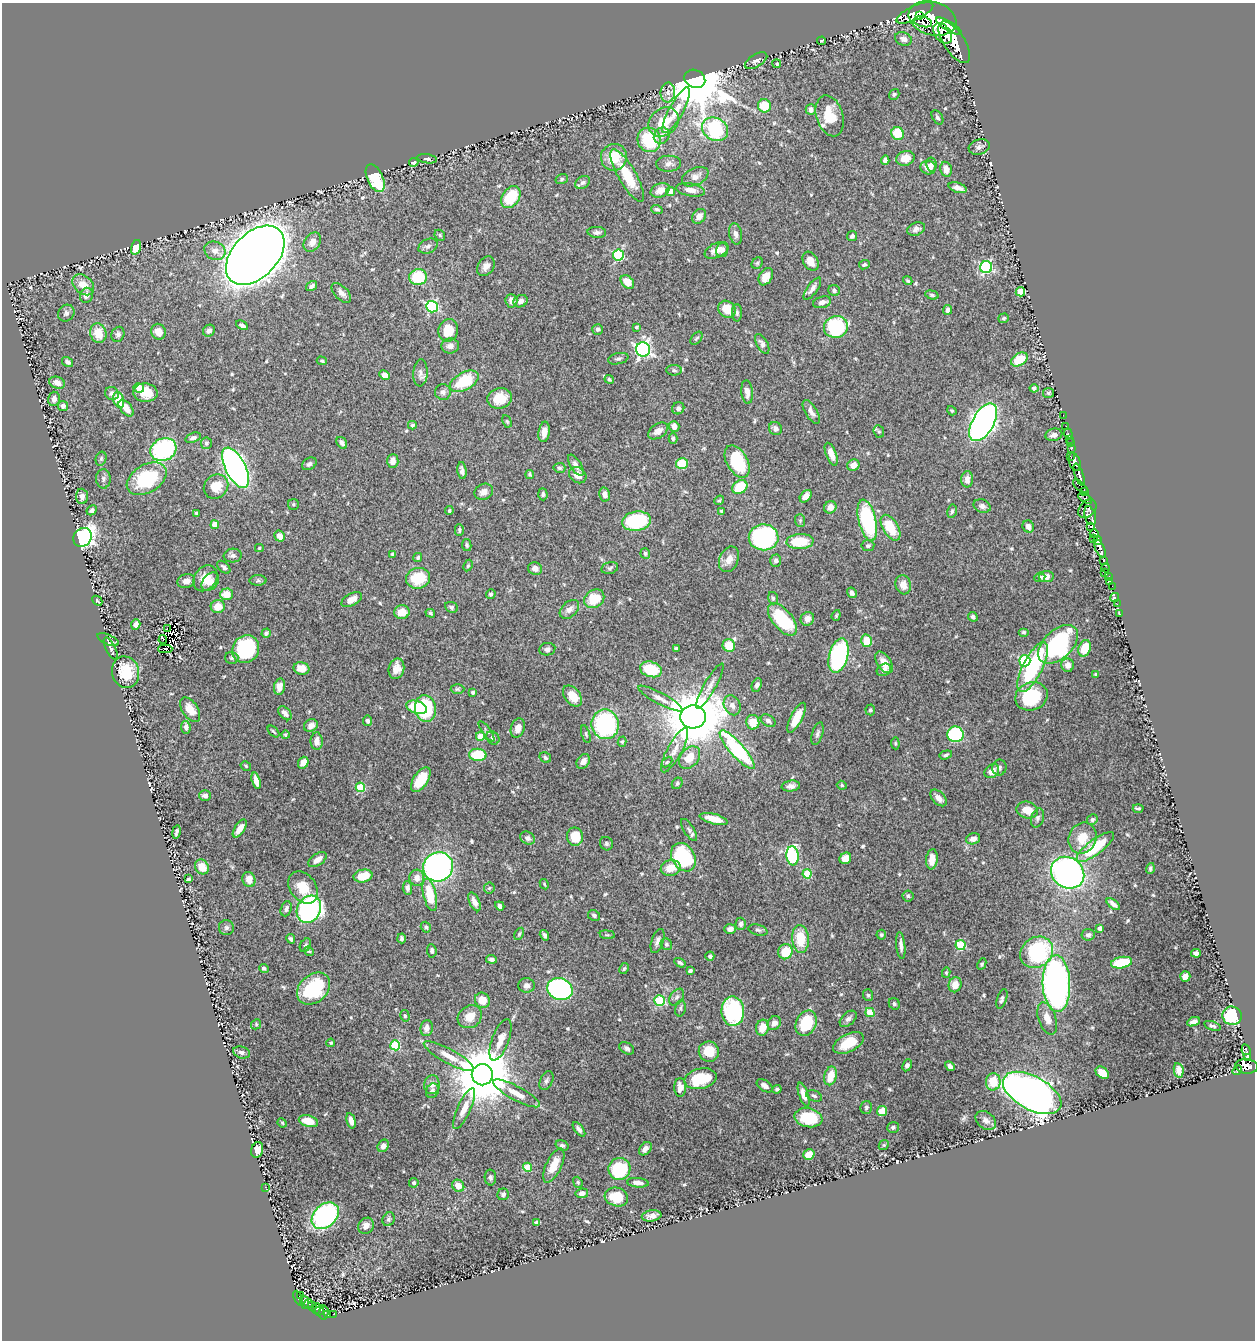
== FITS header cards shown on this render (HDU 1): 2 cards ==
NAXIS1  =                 1253
NAXIS2  =                 1338

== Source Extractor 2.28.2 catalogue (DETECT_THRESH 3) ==
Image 1253 x 1338 px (HDU 1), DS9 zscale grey, 1 PNG px = 1 image px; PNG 1257 x 1342 px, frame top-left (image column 1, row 1338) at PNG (2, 3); each listed source drawn as its Kron ellipse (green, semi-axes under 4 px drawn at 4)
Background 0.769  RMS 0.018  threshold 0.0536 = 3 sigma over >= 5 px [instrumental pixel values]
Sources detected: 585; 3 with non-positive FLUX_AUTO (blend fragments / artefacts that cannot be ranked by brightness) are neither listed nor drawn; of the other 582, the 500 brightest by FLUX_AUTO listed and drawn (82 fainter detections omitted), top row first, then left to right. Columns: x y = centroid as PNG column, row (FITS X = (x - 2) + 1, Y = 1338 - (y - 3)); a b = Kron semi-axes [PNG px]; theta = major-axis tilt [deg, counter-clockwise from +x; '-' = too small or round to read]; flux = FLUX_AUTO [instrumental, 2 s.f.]
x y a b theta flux
915 13 20 7 25 2200
920 16 3 3 - 560
932 18 24 16 -16 4400
923 22 9 5 -14 460
949 26 15 4 -32 1300
943 33 12 7 -50 1300
903 39 9 6 -21 4.8
821 41 4 3 - 1.5
954 42 24 10 -57 3800
756 61 12 6 31 4.7
777 64 4 4 - 1.7
695 79 11 9 -25 8100
668 92 10 7 84 5.3
894 94 6 5 - 1.9
764 106 7 6 - 30
811 109 5 5 - 5.6
676 110 25 7 62 16
830 116 21 13 -72 34
937 117 8 5 -57 2.6
663 122 16 13 41 35
715 129 14 11 -32 110
898 133 6 6 - 32
662 136 8 7 - 5.6
649 140 12 11 - 68
979 147 11 7 18 4.7
614 157 13 13 - 29
905 158 9 7 14 17
427 159 10 4 -8 2.7
885 160 5 4 - 4.1
414 162 4 4 - 3.6
669 164 12 8 2 5.8
931 164 7 5 -81 3.5
928 168 8 7 - 8.7
946 169 7 5 -77 8.3
627 175 30 9 -60 42
695 177 14 8 25 7.4
375 178 15 8 -66 68
562 179 6 5 - 2
583 183 8 6 32 3.1
958 188 9 5 -18 6.5
660 190 10 7 23 11
690 190 14 6 -10 7.4
671 191 4 4 - 8
511 197 12 8 54 45
657 209 6 4 -19 2.5
699 216 8 6 48 7
916 229 9 6 21 4.4
597 232 9 5 -3 3.6
736 234 11 6 -78 5.5
440 235 6 5 - 1.8
852 236 5 5 - 3
312 242 10 8 54 9.2
428 246 10 7 25 4
136 247 7 5 74 30
717 250 12 7 25 11
722 250 7 6 - 5.6
215 251 11 9 -21 9.6
255 255 35 22 46 4300
618 255 5 5 - 100
811 261 10 7 -59 11
757 263 6 5 - 2
864 265 5 4 - 2.4
486 266 11 8 57 6.9
986 267 6 6 - 150
418 277 9 8 - 48
766 277 9 6 58 11
908 281 5 4 - 1.8
627 282 8 5 -44 18
83 285 12 8 -41 15
312 286 6 4 35 3.7
812 289 13 5 54 5.5
834 291 6 5 - 2.7
1020 292 4 4 - 34
341 293 12 6 -46 7
86 295 7 6 - 6.8
932 295 7 4 -16 2
511 301 7 6 - 6.4
521 301 7 6 - 5.4
822 302 9 5 15 7.4
432 307 6 5 - 140
727 309 9 8 - 21
948 310 5 4 - 3.8
66 313 9 7 48 4.4
737 313 8 5 -89 3
1004 318 5 4 - 1.9
242 325 6 4 -28 4.1
636 327 4 3 - 2.1
836 327 12 10 15 120
598 329 5 5 - 2.9
448 330 11 9 77 24
209 331 6 5 - 4.5
158 332 8 7 - 11
98 333 10 8 -75 20
118 334 8 6 67 3.8
696 338 7 5 50 1.9
762 344 11 5 -61 4.5
450 346 9 7 5 6.4
643 349 7 7 - 330
618 359 10 5 13 3.1
1019 359 9 6 32 30
322 361 5 4 - 1.6
68 362 6 4 -34 3.7
674 370 8 5 -2 2.6
420 373 13 7 86 5.5
384 375 6 4 -27 8.7
609 379 5 4 - 2.2
464 381 15 8 29 54
57 383 8 5 -21 8.5
139 388 5 4 - 15
1034 388 4 4 - 4
443 392 8 8 - 4.2
747 392 12 5 -84 7.1
112 393 7 6 - 5.4
145 393 12 9 -4 21
1049 393 5 5 - 2.2
500 398 12 10 15 24
54 399 7 5 77 5.1
119 400 8 5 -76 31
63 406 5 5 - 4.4
126 408 10 5 -51 11
678 408 6 6 - 3.3
952 411 5 4 - 1.9
811 412 13 6 -59 6.1
1063 415 2 2 - 7
507 421 6 4 -62 1.6
983 422 21 10 60 580
412 425 4 4 - 2
674 426 6 5 - 6.5
1066 426 3 2 - 11
775 429 7 6 - 4.4
658 431 11 7 34 7.9
879 431 6 5 - 2.1
544 432 10 5 82 9
1068 434 5 3 - 20
1054 435 8 6 15 6.1
193 438 8 4 19 3.1
673 438 5 4 - 2
1069 439 3 2 - 11
206 443 5 5 - 2.3
342 443 6 4 -57 4
1070 443 4 2 - 29
1071 448 4 2 - 30
163 450 13 11 26 160
831 454 12 5 -69 10
1070 456 2 2 - 47
101 459 7 5 75 2.3
393 461 7 5 88 7.8
737 461 17 10 -61 69
1075 462 9 5 -71 1100
309 464 8 5 32 3.9
682 464 6 5 - 39
576 465 12 5 -57 6.1
853 465 6 5 - 9.5
236 468 22 10 -63 530
559 468 6 5 - 2.4
462 471 8 4 -83 4.2
530 474 4 3 - 2.1
578 475 9 7 -37 8.6
1079 475 11 3 -71 820
103 479 9 7 -87 3.8
147 479 21 14 31 82
967 479 8 6 86 8.3
216 486 13 11 41 23
1080 486 9 4 -40 280
740 487 8 6 33 38
484 492 9 7 25 7.9
1085 492 3 2 - 15
543 494 6 4 -88 2.5
605 494 7 5 -78 6.5
82 496 7 6 - 5.3
806 496 7 5 50 9.1
1085 498 7 4 -32 420
719 500 5 4 - 1.6
293 504 5 5 - 2
982 506 9 6 -22 4.7
830 507 6 6 - 8.6
1087 509 10 7 47 340
92 510 5 4 - 3.3
449 511 4 3 - 1.6
721 511 4 3 - 1.5
952 511 7 4 79 2.5
196 513 4 3 - 1.8
1090 516 10 5 -75 360
867 520 21 8 -77 120
636 521 14 9 9 100
800 521 6 5 - 2.1
215 525 4 4 - 18
1028 526 6 5 - 5.6
1091 527 4 3 - 180
890 528 14 7 -59 33
459 530 6 3 90 2.1
1094 534 4 3 - 35
280 536 6 5 - 8.7
82 537 10 8 45 360
764 537 15 13 1 170
1093 539 3 2 - 79
1098 540 4 3 - 260
800 542 13 7 4 37
467 545 6 4 -80 2.3
868 546 6 5 - 2.5
259 548 4 4 - 1.5
1100 549 9 4 -67 750
645 553 5 5 - 3
393 554 4 4 - 3.3
233 556 9 7 4 4.3
418 557 4 4 - 2.1
729 559 13 9 67 11
1104 560 3 3 - 54
776 561 6 5 - 4.2
468 566 6 4 63 1.7
224 567 8 5 -41 3.9
610 568 8 5 13 2.4
1106 568 4 3 - 100
535 569 7 6 - 6.6
1105 573 3 2 - 18
1040 577 5 4 - 2.5
1046 577 7 5 9 7.6
1109 577 3 3 - 33
205 578 14 11 54 18
418 578 12 10 11 42
258 580 8 5 0 2.8
186 581 9 7 17 7.7
1110 581 3 2 - 8.6
210 582 10 7 50 7.9
903 585 9 7 -73 9.7
1112 586 2 2 - 8.6
852 593 5 4 - 4
226 594 6 6 - 18
491 594 5 4 - 2.5
773 598 6 4 -74 2.2
1115 598 5 3 - 18
352 599 11 6 29 8.9
594 599 10 8 34 33
97 601 5 2 - 1.6
1117 604 2 2 - 5.1
218 607 7 6 - 15
451 607 7 5 -25 2.8
569 609 11 7 43 7.4
402 612 8 7 - 15
430 613 5 3 - 1.7
1120 614 3 2 - 6.3
836 615 5 4 - 1.5
973 617 5 4 - 2.7
782 619 19 10 -50 73
807 619 7 6 - 6.1
136 624 5 4 - 6
167 629 3 3 - 5
1024 632 5 4 - 1.8
266 633 5 4 - 3
108 640 11 5 -24 2.9
163 640 4 3 - 2
867 641 6 5 - 25
1058 644 24 14 43 180
729 646 6 6 - 28
111 648 12 4 -63 3.4
1085 648 8 6 72 26
165 649 7 3 1 2
246 649 14 13 - 98
547 649 8 6 10 3.7
676 649 4 3 - 1.9
838 656 17 9 74 190
232 658 7 6 - 2.6
1025 661 5 5 - 110
884 662 12 7 -55 13
1068 665 7 6 - 6.9
1033 667 27 10 63 110
301 668 8 6 -15 13
396 669 10 8 76 11
651 669 11 7 -17 45
884 670 7 5 29 6.1
126 672 16 13 -74 35
1096 674 3 3 - 1.9
757 685 7 5 64 3.3
710 686 25 6 61 8.6
279 687 8 5 80 9
457 689 7 5 1 2.1
473 692 3 3 - 1.9
572 696 12 7 -51 20
1031 696 16 14 23 70
660 699 25 5 -28 8.4
732 705 10 8 -64 7
416 707 11 6 -17 34
425 709 13 10 -82 100
190 710 14 8 -56 14
870 710 5 5 - 2.2
285 713 8 5 -49 5.5
693 717 13 11 4 5800
796 718 16 6 62 22
367 721 5 4 - 2.8
768 721 8 5 -33 4.2
753 722 7 6 - 19
605 724 15 13 -81 150
311 725 7 6 - 5.8
186 727 6 5 - 4.5
518 728 10 7 72 9.1
273 731 7 3 -45 1.6
486 731 12 4 -54 2.7
586 734 9 4 -73 2.3
817 734 12 5 73 3.5
955 734 8 8 - 110
285 735 4 4 - 2.2
480 736 4 4 - 22
493 738 7 6 - 4
317 741 9 6 -89 8
622 742 5 4 - 2.2
895 743 6 4 -84 1.5
675 750 25 7 62 14
737 750 25 7 -48 130
478 755 8 6 -1 58
946 755 6 4 17 2.3
545 757 6 5 - 2.5
689 758 12 9 51 20
583 761 8 6 55 8.3
667 762 6 4 44 1.5
303 763 6 5 - 9.9
246 766 5 4 - 1.7
999 768 8 7 - 3.4
992 771 8 6 40 12
421 780 14 7 57 32
256 781 8 4 -73 9.5
677 783 6 5 - 2.3
842 785 5 4 - 1.8
791 786 9 5 7 5.7
360 787 5 4 - 56
205 796 5 5 - 4.5
938 798 10 6 -46 7.8
1138 808 5 2 - 1.7
1027 810 11 8 -13 16
1037 818 10 6 74 3.5
714 819 14 5 -15 17
1092 820 5 5 - 2.6
240 829 10 5 56 10
689 830 12 5 -58 3.8
176 832 7 3 79 3
575 837 9 8 - 25
528 838 8 6 -34 4.7
1082 838 16 13 67 24
973 839 7 5 18 6.5
606 844 7 6 - 3
1095 847 23 7 37 56
792 856 9 6 -83 120
683 857 15 11 -58 120
845 858 6 5 - 13
932 859 10 6 84 11
317 860 10 6 35 9.4
202 867 8 6 -54 16
438 867 15 14 - 360
671 868 10 8 14 17
1150 868 5 4 - 2.2
1068 873 17 15 -36 390
807 874 5 4 - 43
363 876 9 6 12 23
417 878 8 7 - 8.6
188 879 3 3 - 1.9
249 879 8 6 -73 9.6
544 884 5 3 - 1.5
303 887 18 13 -53 24
407 888 7 4 -86 3.9
489 888 5 5 - 1.8
430 895 16 6 -77 39
908 896 5 5 - 2.4
474 902 10 5 -65 8.1
1113 904 8 4 -39 5.9
500 906 5 4 - 4.8
286 909 8 5 71 4
309 909 14 11 62 290
594 915 6 5 - 3.4
741 924 6 5 - 3.1
426 927 5 5 - 2.4
226 928 7 7 - 3.4
1100 928 4 4 - 6.3
730 929 6 5 - 6.2
758 930 9 5 -15 3
519 934 6 4 60 1.7
544 935 6 4 -57 2.7
607 935 7 4 -7 1.7
881 935 5 5 - 2.4
1088 935 6 6 - 3
402 938 5 3 - 2.3
291 939 5 3 - 2.6
800 939 14 8 -85 35
658 941 12 6 71 5.1
666 944 6 5 - 2.4
305 945 7 5 59 2.5
961 945 5 5 - 77
901 946 13 4 -84 5.5
309 951 5 4 - 1.5
432 951 7 5 -84 3
785 952 8 7 - 29
1037 952 17 15 36 120
1196 953 5 4 - 4.3
710 956 4 4 - 3.5
491 959 5 4 - 3.2
680 963 6 4 -32 2.5
1122 963 11 5 11 46
982 964 6 4 66 2
264 968 5 4 - 2.1
624 969 6 4 61 1.8
690 971 4 4 - 2.4
946 973 5 4 - 1.9
1185 976 5 5 - 7.7
1056 984 28 14 -88 510
527 985 8 7 - 4.9
955 985 8 6 75 11
314 989 18 14 42 66
560 989 13 11 -24 280
868 995 6 5 - 2.1
677 997 9 6 52 3.8
1002 999 10 5 72 3.4
482 1000 8 7 - 16
660 1001 5 5 - 81
894 1004 6 5 - 2.5
680 1008 8 5 79 2.6
733 1011 15 11 -88 140
870 1012 5 4 - 33
405 1016 6 4 -74 2.1
1232 1016 9 9 - 90
470 1017 13 11 37 15
1047 1018 17 8 -71 12
848 1019 10 6 43 4.3
1193 1022 7 4 22 4.7
774 1023 7 6 - 7
806 1023 13 10 63 55
256 1024 5 4 - 1.5
1212 1026 9 4 -16 2.9
426 1028 8 6 83 5.8
762 1028 8 6 74 17
500 1040 22 8 70 14
331 1043 4 4 - 1.7
848 1043 16 9 26 26
395 1045 5 5 - 76
627 1048 8 5 -29 3.4
242 1052 8 6 -18 3.8
709 1052 10 10 - 25
1246 1052 8 3 -76 180
449 1056 28 7 -29 16
1248 1058 3 3 - 140
907 1065 6 4 63 3
950 1066 5 3 - 3.4
1246 1066 11 7 -4 730
1179 1070 7 5 -80 7
1237 1070 5 4 - 85
1102 1073 7 5 -38 18
482 1075 10 10 - 10000
830 1076 9 6 76 20
701 1079 16 10 13 49
546 1081 10 6 66 3.4
993 1082 9 7 87 26
432 1085 9 7 84 7.3
765 1086 9 5 -35 4.6
680 1087 9 6 90 8.1
777 1089 4 4 - 2.3
432 1091 7 6 - 4.4
516 1093 26 7 -28 15
1032 1093 32 17 -29 950
804 1095 12 4 -72 7.4
814 1096 8 5 -22 2.9
866 1107 6 5 - 2.4
464 1109 22 6 66 11
882 1111 5 5 - 16
808 1118 14 9 -11 46
986 1120 11 8 -39 5.7
308 1121 10 5 -15 24
351 1121 8 4 -76 6.6
282 1123 5 4 - 1.5
893 1127 6 5 - 2.7
579 1129 8 4 -52 4
562 1145 7 5 -20 3
884 1145 5 4 - 1.6
383 1146 6 5 - 5.6
645 1149 7 5 49 5.9
257 1150 8 6 74 12
809 1154 6 5 - 14
554 1165 18 7 64 17
527 1167 4 4 - 29
619 1169 11 11 - 76
490 1178 8 5 -88 3
578 1182 6 4 -69 1.7
414 1183 5 4 - 2.3
638 1183 11 5 -6 7.2
458 1186 6 5 - 13
265 1187 3 2 - 1.8
582 1193 6 5 - 6.2
503 1194 6 5 - 3.2
616 1197 12 9 -15 24
325 1216 15 11 43 190
652 1216 10 5 9 6.7
389 1219 7 6 - 2.3
536 1222 4 3 - 2.5
366 1226 8 7 - 6.2
300 1295 3 2 - 7.8
298 1298 8 3 -66 69
305 1302 6 4 -89 91
308 1304 4 3 - 54
312 1306 5 4 - 63
316 1308 6 3 69 40
319 1310 5 3 - 42
323 1312 7 5 85 55
333 1314 2 2 - 7.2
328 1315 4 3 - 47
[82 fainter detections neither listed nor drawn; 3 non-positive-flux detections neither listed nor drawn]